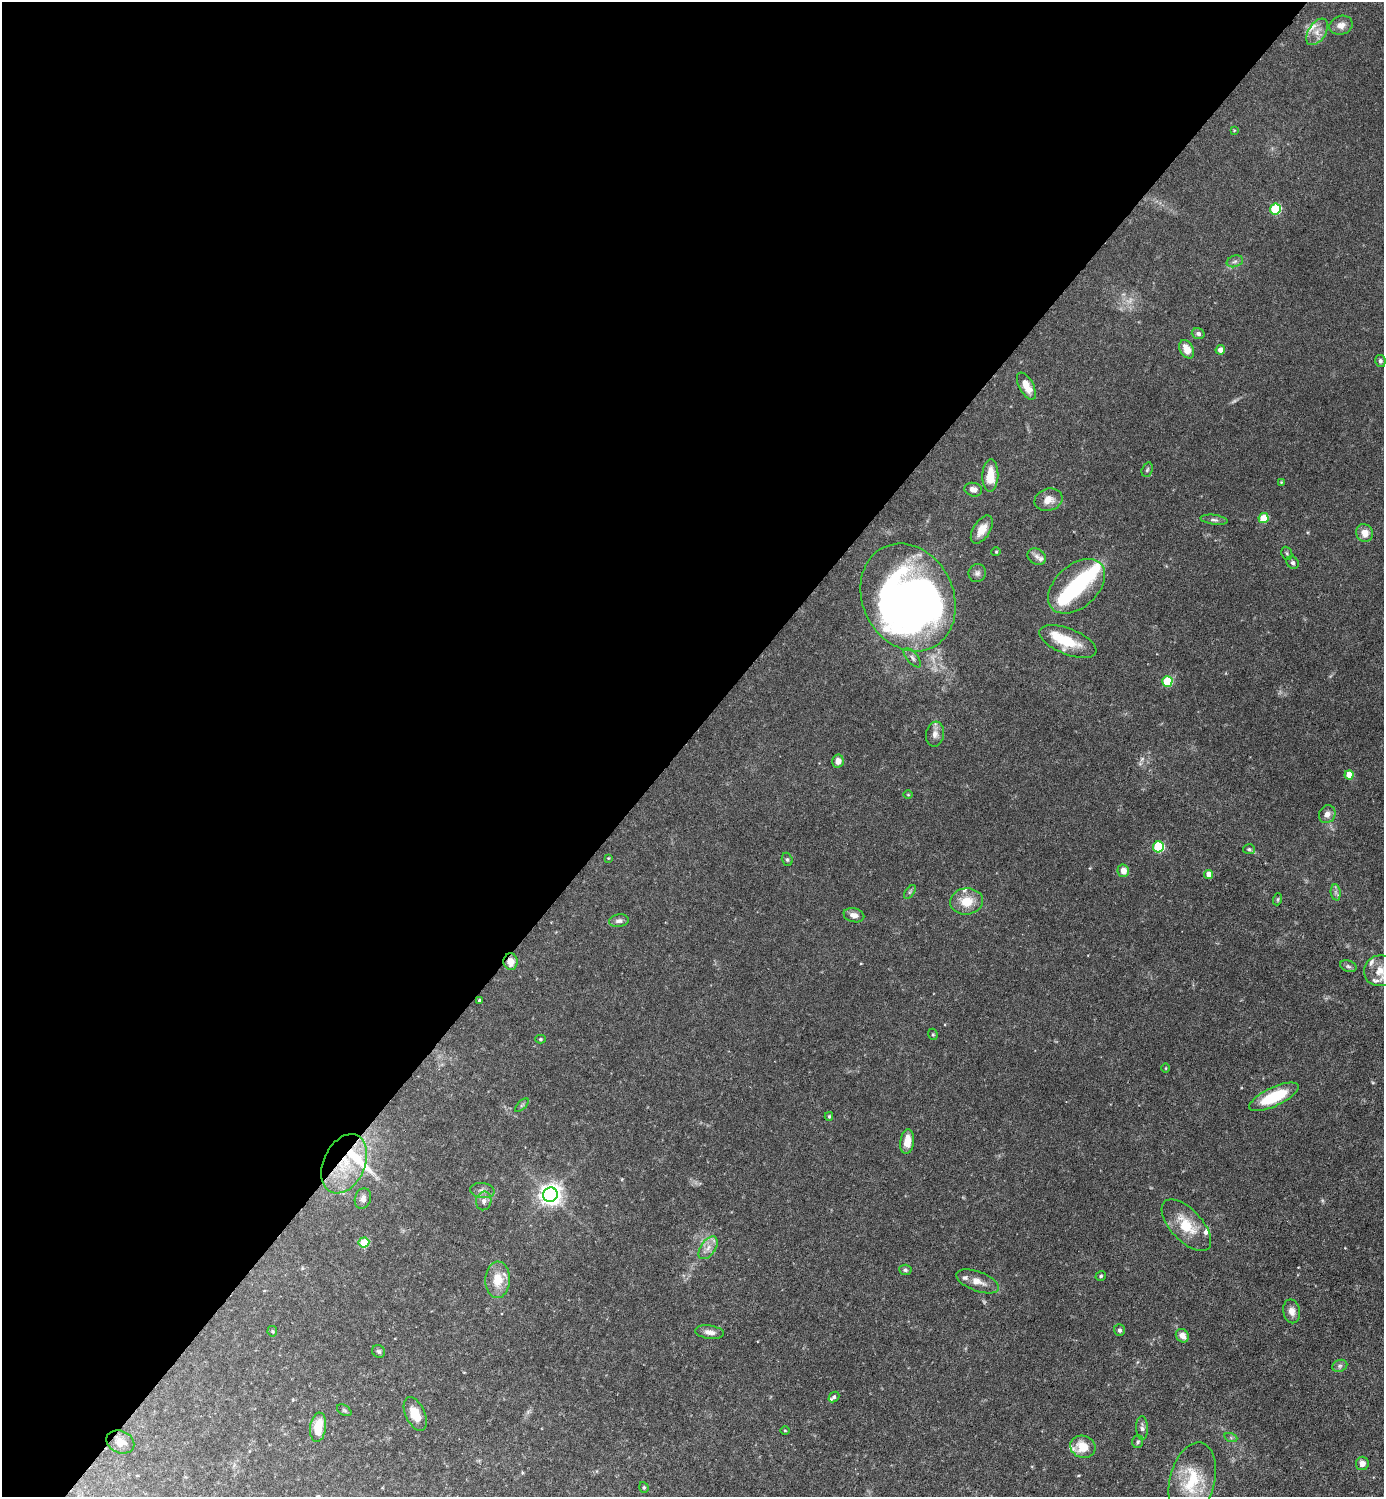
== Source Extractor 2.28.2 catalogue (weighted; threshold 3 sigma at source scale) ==
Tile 5 of 4 x 4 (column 1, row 2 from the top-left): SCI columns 298-1679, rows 2990-4484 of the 5979 x 5978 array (HDU 1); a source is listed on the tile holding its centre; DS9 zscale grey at full resolution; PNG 1386 x 1499 px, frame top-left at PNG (2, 2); each listed source drawn as its Kron ellipse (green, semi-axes under 4 px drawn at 4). Shown black and unused: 49% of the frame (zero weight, under 3 of 6 exposures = <1% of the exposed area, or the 3 px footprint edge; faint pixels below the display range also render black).
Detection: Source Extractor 2.28.2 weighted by HDU 2 'WHT'; one run over the whole footprint, this tile lists its part. Background 0.0628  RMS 0.0046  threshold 0.0189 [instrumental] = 3 sigma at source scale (4.09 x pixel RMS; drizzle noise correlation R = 1.36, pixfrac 0.8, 0.05/0.05 arcsec/px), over >= 5 px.
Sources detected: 108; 3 too faint to see at this stretch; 4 inside a brighter object's white glare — neither listed nor drawn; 12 inside a brighter listed object's ellipse — not listed separately; the other 89 listed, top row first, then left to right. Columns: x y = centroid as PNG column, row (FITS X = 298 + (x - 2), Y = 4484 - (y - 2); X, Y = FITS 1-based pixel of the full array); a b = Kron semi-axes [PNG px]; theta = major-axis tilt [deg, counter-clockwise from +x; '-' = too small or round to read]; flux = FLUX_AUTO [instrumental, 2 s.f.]
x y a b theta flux
1341 25 12 9 19 3.2
1317 32 15 8 57 4
1234 130 3 3 - 0.35
1275 209 5 5 - 30
1235 261 8 5 17 1.2
1198 334 6 5 - 1.2
1187 349 10 6 -61 5.4
1220 350 5 4 - 2.7
1380 361 6 5 - 1.1
1026 386 15 7 -61 5.9
1147 470 7 5 72 0.79
990 475 16 8 89 8.8
1281 482 3 3 - 0.37
973 490 9 6 -13 2.8
1048 500 14 11 16 4.3
1263 518 5 5 - 15
1214 520 14 5 -7 1.5
982 530 16 8 58 6.1
1364 533 9 8 - 4.4
996 552 4 4 - 0.48
1287 553 7 5 -68 0.81
1037 557 10 7 -32 1.9
1293 563 7 5 -45 1.1
977 573 9 8 - 1.6
1077 586 33 21 42 27
908 597 56 45 -63 300
1068 642 30 13 -22 12
912 658 12 5 -50 1.5
1167 681 5 5 - 22
935 734 12 9 82 2.7
838 761 6 6 - 3
1349 775 4 4 - 6.7
908 795 5 3 - 0.36
1327 814 9 8 - 2.7
1158 847 5 5 - 34
1249 849 6 5 - 0.81
608 858 4 4 - 0.36
787 859 7 5 -74 0.79
1123 871 6 5 - 4.2
1209 874 4 4 - 5.5
910 892 8 4 53 0.75
1336 892 8 5 -83 1.3
1278 899 6 4 72 0.62
966 901 16 13 7 8.2
854 915 10 7 -14 2.7
619 921 10 6 9 1.7
511 962 8 7 - 4.3
1348 966 8 5 -19 1.1
1380 971 16 15 - 6
479 1000 3 3 - 0.57
933 1034 6 4 -69 0.58
540 1039 5 4 - 0.6
1166 1068 5 3 - 0.36
1274 1097 27 9 25 19
522 1105 8 4 45 0.82
829 1116 4 3 - 0.58
907 1142 12 7 82 5.9
344 1164 31 20 65 21
482 1191 12 7 -8 2.2
550 1195 7 7 - 310
363 1198 10 8 72 2.2
484 1201 9 7 77 2
1186 1225 32 15 -47 13
364 1242 5 5 - 13
708 1248 13 7 55 3.1
905 1270 6 5 - 1
1101 1276 5 4 - 0.72
498 1280 18 12 87 8.4
978 1281 22 9 -20 4.4
1292 1311 12 8 -78 3
1119 1330 6 5 - 1.1
272 1331 5 5 - 0.56
710 1332 14 6 -8 2.5
1182 1336 7 6 - 3.6
379 1351 7 6 - 1
1340 1366 8 6 22 1.1
834 1397 6 4 42 0.78
344 1410 8 5 -30 0.75
415 1414 18 9 -65 7.8
318 1427 15 8 82 9.8
1142 1428 12 6 -88 1.6
785 1430 5 3 - 0.36
1231 1438 7 4 -19 0.66
120 1442 14 11 -23 4.1
1138 1442 6 5 - 0.77
1083 1447 13 11 -18 8.3
1362 1463 7 6 - 2.5
1192 1480 39 22 76 20
644 1487 5 4 - 0.54
Overlapping masked pixels (flux is a lower limit): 3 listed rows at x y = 511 962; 344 1164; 120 1442
Isophote crosses this tile's border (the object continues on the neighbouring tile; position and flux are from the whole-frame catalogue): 1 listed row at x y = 1380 971